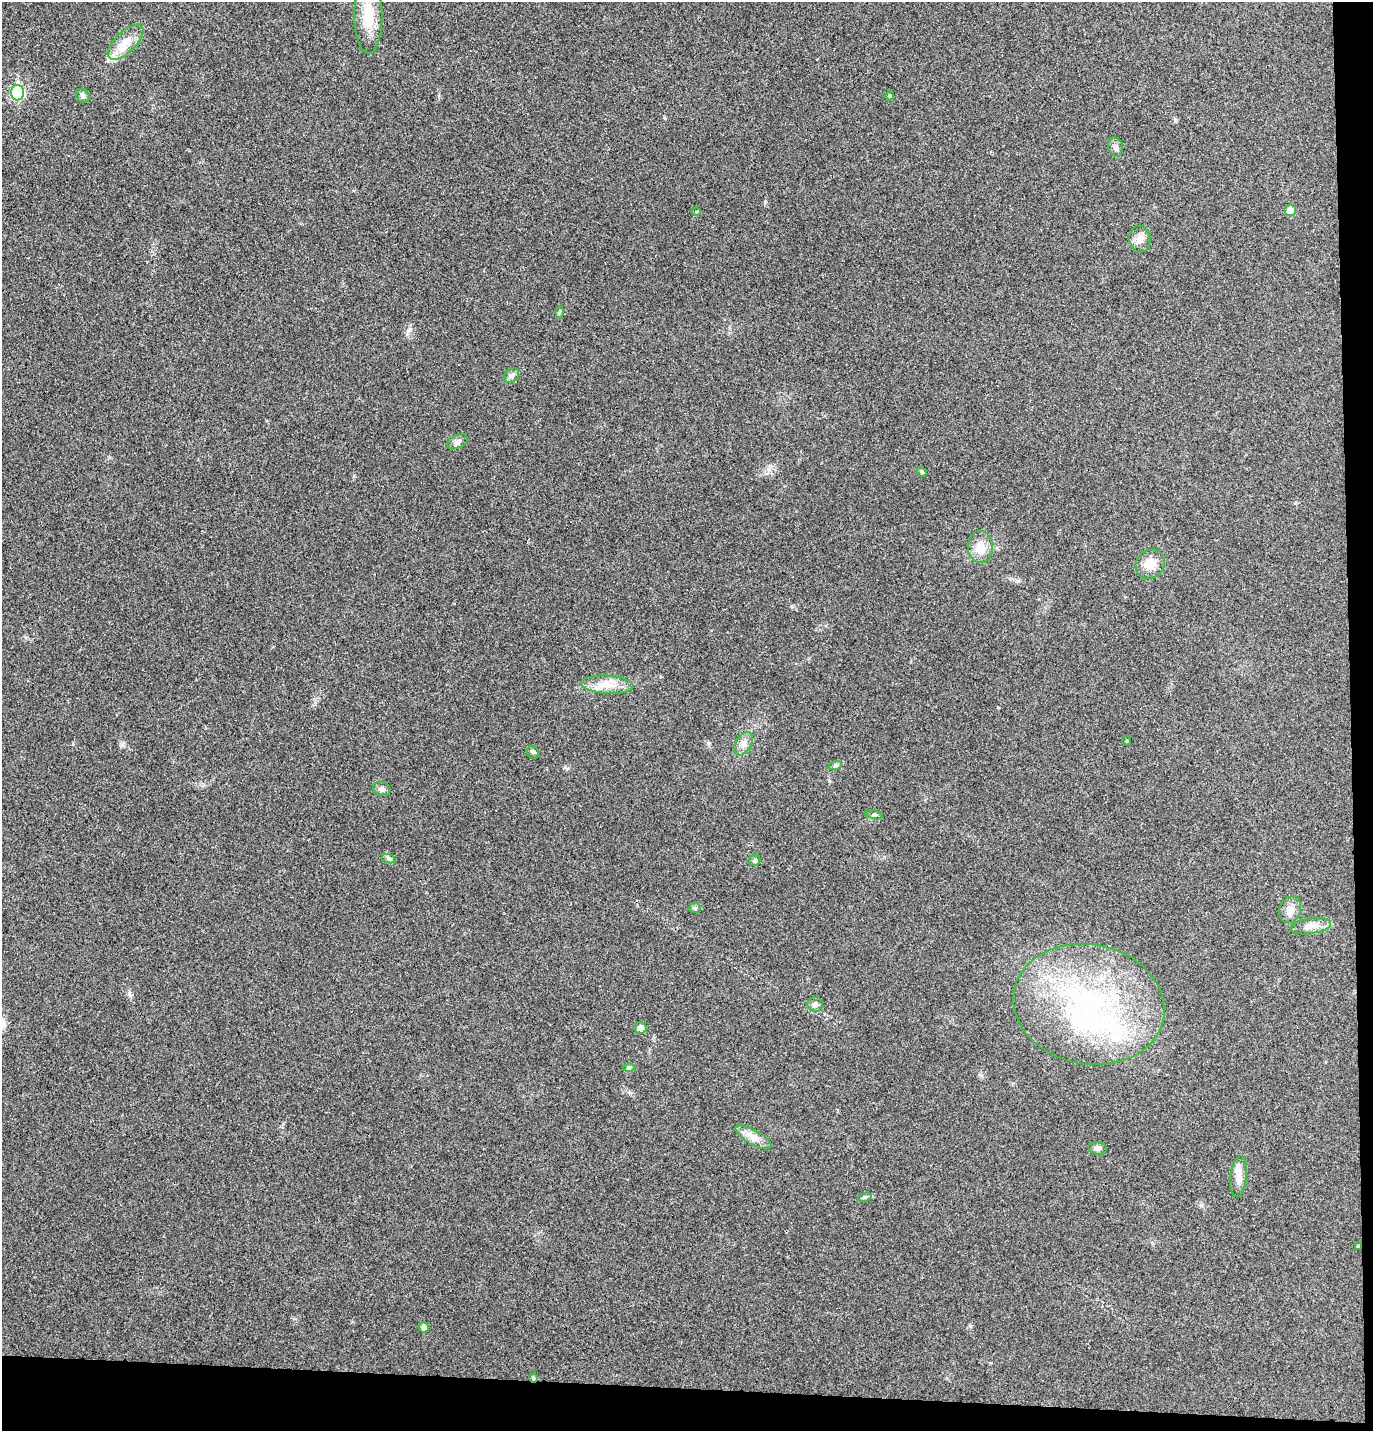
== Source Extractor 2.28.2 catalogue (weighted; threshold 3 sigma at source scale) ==
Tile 9 of 3 x 3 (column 3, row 3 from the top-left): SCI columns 2872-4242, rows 8-1436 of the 4373 x 4297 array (HDU 1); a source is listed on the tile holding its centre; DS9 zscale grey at full resolution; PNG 1375 x 1433 px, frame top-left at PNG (2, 2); each listed source drawn as its Kron ellipse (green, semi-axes under 4 px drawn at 4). Shown black and unused: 5% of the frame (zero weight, under 3 of 4 exposures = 6% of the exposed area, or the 3 px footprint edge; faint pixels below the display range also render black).
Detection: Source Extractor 2.28.2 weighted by HDU 2 'WHT'; one run over the whole footprint, this tile lists its part. Background 0.0298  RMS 0.006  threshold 0.0268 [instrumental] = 3 sigma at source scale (4.5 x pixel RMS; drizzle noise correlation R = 1.50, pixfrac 1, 0.05/0.05 arcsec/px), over >= 5 px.
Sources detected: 41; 3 inside a brighter listed object's ellipse — not listed separately; the other 38 listed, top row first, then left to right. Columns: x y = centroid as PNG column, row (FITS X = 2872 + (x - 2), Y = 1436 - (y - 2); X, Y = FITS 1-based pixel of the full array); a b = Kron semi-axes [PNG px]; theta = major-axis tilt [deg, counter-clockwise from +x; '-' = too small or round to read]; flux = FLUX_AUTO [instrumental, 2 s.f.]
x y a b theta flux
368 15 38 14 -90 18
126 42 23 10 44 8.4
17 93 8 6 -89 70
83 96 7 6 - 1.5
890 96 4 4 - 0.9
1115 147 10 7 -68 2.1
1290 210 6 5 - 5.6
696 212 4 3 - 0.51
1140 239 13 10 -86 4.3
559 312 6 4 87 0.82
511 375 8 6 44 1.9
458 442 11 6 23 2.1
922 472 5 4 - 0.66
980 547 16 12 -88 7.8
1150 564 15 13 41 7.2
607 685 26 9 -4 9.1
1127 741 5 3 - 0.51
744 744 13 8 61 3.5
533 752 7 5 -47 1.1
835 766 7 4 18 1.1
382 789 9 7 -13 2.1
874 815 9 3 -13 0.98
389 859 7 4 -19 1.1
755 860 6 5 - 1.2
695 908 6 5 - 1.1
1290 910 14 10 68 4.5
1311 926 20 7 8 5
815 1004 8 7 - 2
1089 1004 76 60 -11 150
640 1028 6 6 - 3.3
629 1067 6 4 1 0.91
753 1137 20 7 -29 5.1
1098 1148 9 6 -7 1.8
1239 1176 20 8 83 5.5
865 1197 7 4 18 1
1358 1246 4 4 - 0.83
424 1327 5 5 - 3.8
533 1378 4 4 - 0.72
Overlapping masked pixels (flux is a lower limit): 2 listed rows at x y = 1358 1246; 533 1378
Unlisted compact peaks at least as high as the median listed source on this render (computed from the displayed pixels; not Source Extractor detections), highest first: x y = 129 994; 122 745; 769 469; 970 1326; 409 330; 1175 120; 565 767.